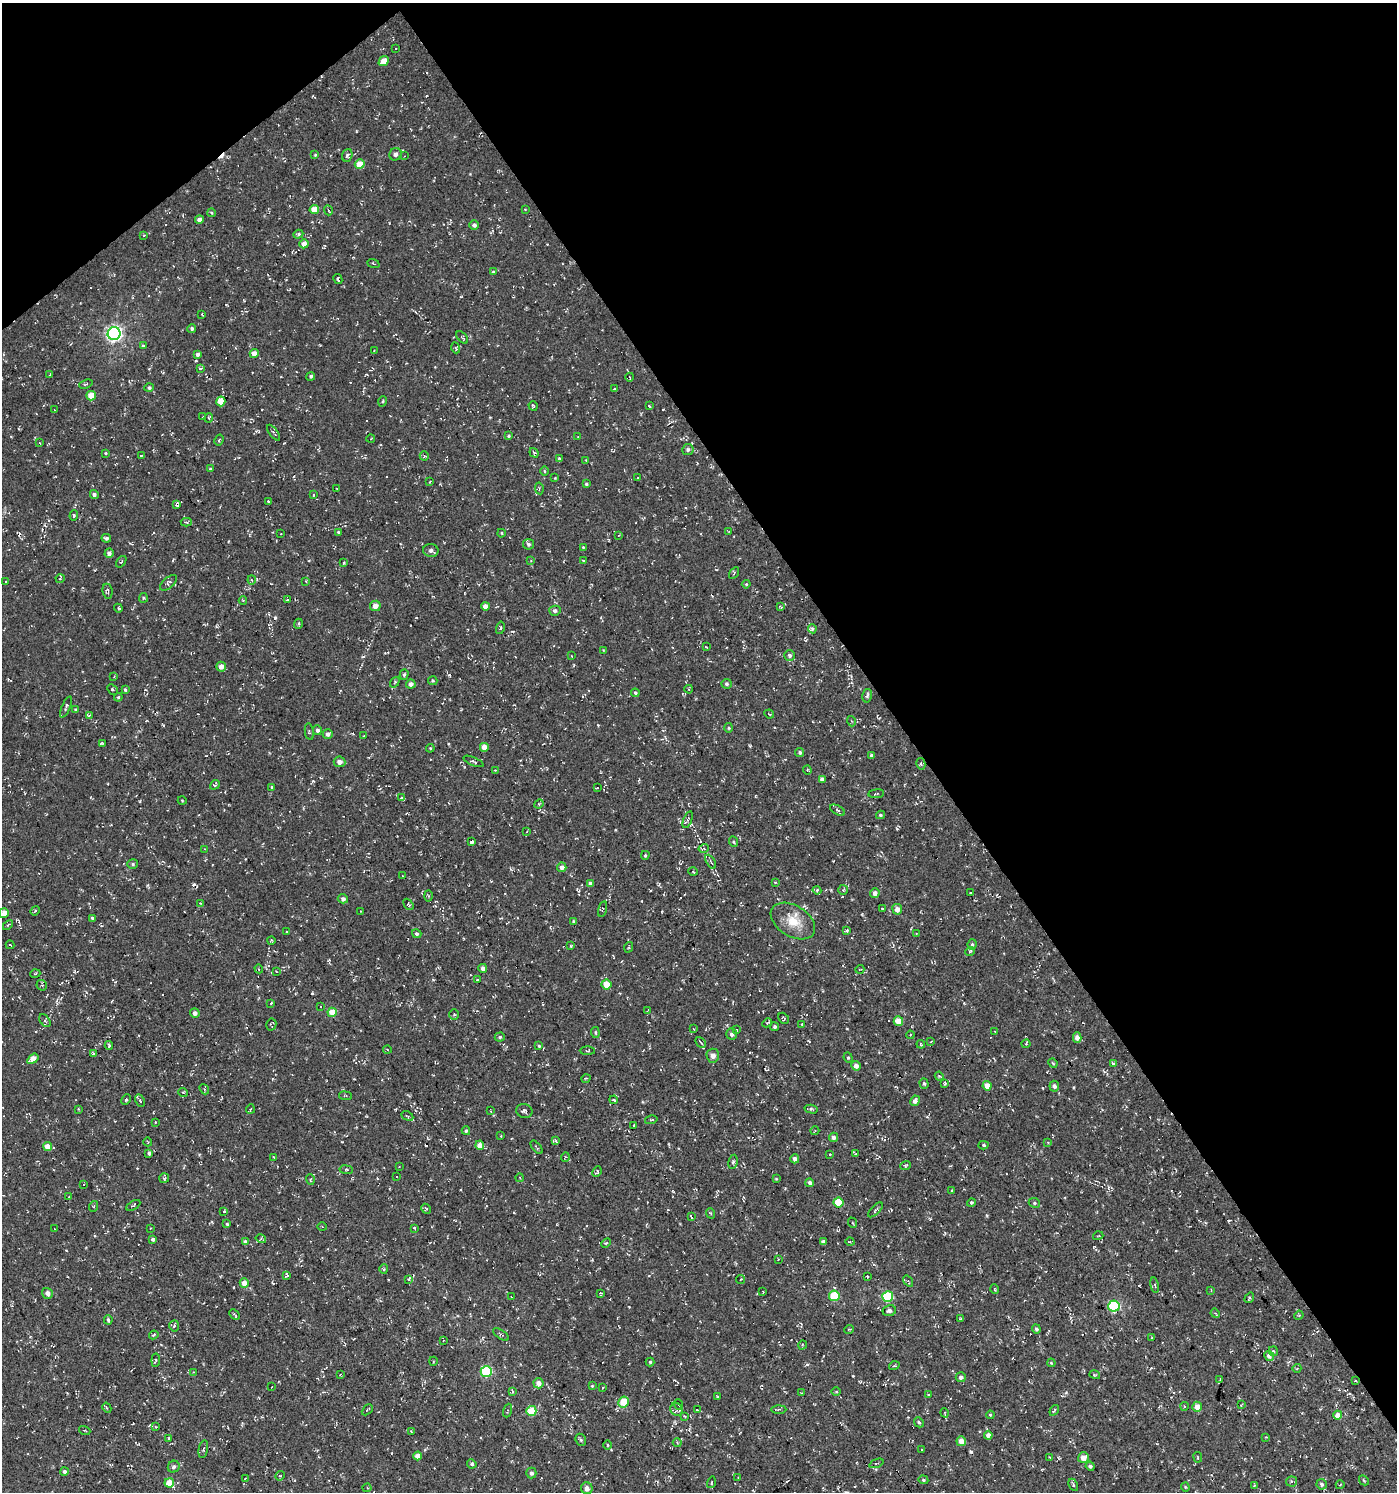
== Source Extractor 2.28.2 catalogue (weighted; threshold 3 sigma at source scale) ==
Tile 3 of 4 x 4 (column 3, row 1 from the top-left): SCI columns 2980-4374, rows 4469-5958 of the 5894 x 5958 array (HDU 1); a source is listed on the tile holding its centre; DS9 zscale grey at full resolution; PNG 1399 x 1494 px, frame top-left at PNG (2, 3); each listed source drawn as its Kron ellipse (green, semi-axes under 4 px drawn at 4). Shown black and unused: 38% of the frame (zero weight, under 3 of 4 exposures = <1% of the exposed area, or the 3 px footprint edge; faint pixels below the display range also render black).
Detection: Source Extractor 2.28.2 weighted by HDU 2 'WHT'; one run over the whole footprint, this tile lists its part. Background -0.0373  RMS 0.0053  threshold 0.0238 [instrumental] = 3 sigma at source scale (4.5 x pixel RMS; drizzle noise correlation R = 1.50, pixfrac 1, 0.0396/0.0396 arcsec/px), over >= 5 px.
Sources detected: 457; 33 cosmic-ray / hot-pixel residue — neither listed nor drawn; the other 424 listed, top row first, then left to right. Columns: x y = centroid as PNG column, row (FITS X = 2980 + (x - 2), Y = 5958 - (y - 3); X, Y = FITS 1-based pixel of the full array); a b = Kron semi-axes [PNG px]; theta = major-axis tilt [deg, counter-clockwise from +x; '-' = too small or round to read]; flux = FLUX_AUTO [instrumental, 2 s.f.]
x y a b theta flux
396 49 3 3 - 8.8
384 61 6 4 43 5.6
395 154 6 6 - 1.9
315 155 4 4 - 0.56
347 155 6 5 - 1.2
404 156 2 2 - 0.4
360 164 5 4 - 8.7
525 209 3 2 - 0.33
314 210 5 4 - 7.4
328 210 5 2 - 0.49
211 213 4 3 - 0.61
199 220 4 4 - 2.7
474 225 5 5 - 1.4
298 234 5 4 - 0.74
144 235 3 2 - 0.38
304 244 4 4 - 4.1
373 264 6 2 -22 0.41
493 272 4 3 - 0.55
338 279 5 3 - 1.4
202 314 3 2 - 0.36
192 329 4 4 - 0.91
114 334 6 6 - 140
462 337 7 2 -50 0.59
143 346 3 2 - 0.82
456 348 5 3 - 0.51
374 351 3 2 - 0.46
254 353 4 4 - 4.6
197 354 4 4 - 1.5
200 368 4 3 - 0.82
50 375 3 3 - 0.55
311 376 4 4 - 0.88
630 377 4 2 - 0.41
86 384 7 4 19 0.75
149 388 5 4 - 1
614 389 4 3 - 0.41
91 396 5 4 - 7.6
221 401 5 4 - 7.2
383 401 5 3 - 0.45
533 406 5 2 - 0.49
649 406 4 3 - 0.79
55 410 3 2 - 0.38
203 417 4 2 - 0.62
209 418 5 4 - 0.58
273 433 9 3 -52 0.81
509 436 3 3 - 0.6
578 437 3 2 - 0.38
371 438 4 2 - 0.4
219 440 6 2 61 0.58
40 443 3 2 - 0.32
688 449 5 5 - 1.4
105 453 3 3 - 0.45
534 453 5 3 - 0.67
142 455 4 2 - 0.55
424 456 5 3 - 0.76
559 458 4 3 - 0.58
586 460 3 3 - 0.35
210 469 4 3 - 0.67
544 471 5 3 - 0.48
555 478 3 3 - 0.39
637 478 3 2 - 0.3
430 481 4 2 - 0.39
586 484 4 3 - 0.77
337 488 2 2 - 0.42
539 488 6 4 -81 0.72
94 494 4 4 - 1.1
313 495 4 2 - 0.34
268 501 3 3 - 0.68
177 504 4 3 - 4
74 516 5 4 - 0.67
186 522 5 3 - 0.85
729 531 4 3 - 0.43
338 532 4 4 - 0.6
501 533 4 2 - 0.49
281 534 2 2 - 0.32
619 535 3 2 - 0.39
106 538 5 4 - 1.2
528 544 5 5 - 1.2
583 547 3 3 - 0.42
431 550 8 6 -11 2
109 553 4 4 - 2
583 560 3 2 - 0.33
531 561 3 3 - 0.41
121 562 6 3 53 0.73
344 563 3 3 - 0.5
734 573 6 2 58 0.57
60 579 4 3 - 0.4
252 580 4 4 - 0.74
306 581 4 3 - 0.51
5 582 3 3 - 0.89
168 583 10 5 41 1.4
746 584 4 4 - 0.49
107 591 7 5 -81 1.1
143 598 5 4 - 0.64
243 600 4 3 - 0.42
288 600 4 3 - 1.3
375 606 5 5 - 3.1
485 606 4 4 - 3
781 607 4 3 - 0.49
118 608 4 4 - 0.61
555 611 5 5 - 1.5
298 624 5 3 - 0.63
500 628 6 3 77 0.67
812 629 5 4 - 1.5
706 647 3 2 - 0.35
603 650 3 3 - 0.37
789 655 5 5 - 1.2
571 656 3 2 - 0.31
221 667 5 5 - 3.1
404 675 5 4 - 0.83
114 676 3 3 - 0.4
433 681 5 4 - 0.6
395 682 6 3 55 0.6
411 684 4 4 - 2.4
726 684 5 5 - 1.1
112 689 6 3 -45 0.62
125 689 4 3 - 0.71
689 689 4 3 - 0.39
635 693 4 4 - 0.9
867 696 7 4 79 1.3
118 697 4 4 - 0.67
66 707 11 4 65 1.4
75 709 4 4 - 0.51
769 714 5 3 - 0.49
89 715 4 3 - 0.84
851 721 5 3 - 0.49
729 728 5 3 - 0.69
317 730 5 4 - 1.5
309 732 8 2 -79 0.55
328 734 5 5 - 1.8
363 736 3 2 - 0.4
102 743 4 3 - 0.54
484 747 4 4 - 4.9
430 748 4 4 - 0.53
800 752 4 4 - 0.95
871 755 4 3 - 0.97
473 761 11 3 -23 0.94
339 762 6 5 - 2.7
921 764 6 4 -78 0.92
495 770 3 2 - 0.48
807 770 4 4 - 0.58
822 779 4 4 - 2.2
215 785 5 3 - 0.64
272 787 3 3 - 0.83
597 788 3 2 - 0.36
876 794 8 3 7 0.68
402 798 3 3 - 4.3
182 800 4 3 - 0.39
539 804 5 4 - 0.55
838 810 8 4 -27 1
880 815 4 3 - 0.8
688 820 9 4 69 1.1
527 831 4 3 - 0.48
471 841 3 3 - 7.2
734 842 5 3 - 0.62
704 848 5 4 - 0.76
204 849 4 2 - 0.41
645 855 4 3 - 0.65
711 862 8 3 -60 0.79
133 864 5 4 - 0.84
562 867 5 4 - 2.7
693 872 5 3 - 0.52
402 876 3 2 - 0.3
775 882 4 3 - 0.61
590 883 4 4 - 1.7
817 890 4 4 - 0.64
843 890 5 5 - 0.75
875 893 5 5 - 2.4
971 893 4 2 - 0.41
428 896 5 3 - 0.67
343 899 5 4 - 1.6
200 903 3 3 - 0.35
408 904 6 4 -55 0.86
883 908 3 2 - 0.46
602 909 8 3 75 0.63
897 909 5 5 - 3.2
35 911 5 4 - 0.67
361 911 2 2 - 0.44
4 913 5 4 - 4.5
92 918 3 3 - 1.3
573 921 4 3 - 0.51
793 921 24 15 -32 11
8 925 6 3 45 0.63
847 930 3 3 - 0.78
286 932 3 3 - 0.56
916 933 4 2 - 0.41
417 934 5 4 - 1.1
271 940 4 3 - 0.58
10 945 4 3 - 0.51
972 945 5 4 - 0.95
571 946 3 3 - 0.55
629 947 5 3 - 0.51
970 951 5 3 - 0.52
483 968 4 4 - 1.9
259 969 4 3 - 0.58
860 969 4 3 - 0.36
276 971 3 2 - 0.42
35 974 5 3 - 0.5
477 979 3 3 - 1.2
42 985 6 5 - 0.82
606 985 5 5 - 7.8
271 1003 3 2 - 0.42
321 1007 3 3 - 0.48
648 1010 3 2 - 0.42
332 1012 4 4 - 8.3
195 1013 5 4 - 2
454 1014 5 4 - 0.82
784 1018 6 4 -50 0.7
45 1021 7 4 -56 1
898 1021 5 4 - 6.7
767 1023 5 4 - 0.74
271 1024 6 5 - 0.78
802 1024 3 3 - 0.36
774 1027 4 4 - 1.1
694 1029 4 2 - 0.38
737 1030 4 2 - 0.33
995 1031 2 2 - 0.31
595 1032 5 3 - 0.57
732 1034 6 5 - 1.6
910 1035 4 3 - 0.45
500 1037 5 4 - 0.77
1077 1038 5 4 - 3.1
931 1041 3 2 - 0.38
701 1042 6 2 -46 0.64
921 1044 4 3 - 0.45
1026 1044 4 4 - 0.48
109 1046 4 3 - 0.82
539 1046 4 4 - 0.6
387 1049 4 3 - 0.43
587 1051 7 3 0 0.59
93 1053 4 3 - 0.7
713 1056 7 6 - 2.5
848 1058 5 4 - 0.73
33 1059 6 4 34 5.3
1053 1063 5 4 - 0.55
1114 1064 3 3 - 2.2
856 1066 5 4 - 2.6
939 1076 4 3 - 0.59
586 1078 4 3 - 0.44
924 1084 5 4 - 0.91
945 1084 3 2 - 0.68
987 1086 4 4 - 6.2
1054 1086 5 5 - 1.5
204 1089 5 4 - 0.75
183 1092 5 3 - 0.54
345 1096 6 3 -7 0.67
126 1100 6 4 63 0.83
614 1100 4 2 - 0.55
140 1101 6 4 -64 0.96
915 1101 5 4 - 2.1
78 1109 3 2 - 0.39
250 1109 5 3 - 0.6
811 1109 6 4 -13 0.87
491 1111 3 2 - 0.35
524 1111 8 7 - 1.6
407 1116 6 3 -26 0.68
651 1120 6 4 16 0.66
155 1122 2 2 - 0.39
634 1125 3 2 - 0.5
466 1131 4 3 - 0.8
815 1131 4 3 - 0.49
501 1136 3 3 - 0.34
833 1137 5 4 - 2.2
556 1141 3 3 - 1.9
148 1142 4 3 - 0.37
1048 1142 4 2 - 0.34
480 1145 4 4 - 4
984 1145 5 4 - 0.85
48 1146 4 4 - 5.2
537 1147 8 3 -51 0.59
149 1153 4 3 - 1.2
830 1154 3 2 - 0.41
856 1154 4 3 - 0.59
565 1157 5 2 - 0.42
274 1158 4 2 - 0.54
795 1159 4 4 - 1.8
733 1162 7 4 80 1
905 1166 5 4 - 0.6
399 1167 3 2 - 0.32
346 1170 7 3 -8 0.69
597 1172 5 4 - 0.83
396 1177 3 2 - 0.69
164 1178 5 5 - 0.9
520 1178 4 3 - 0.42
776 1179 4 4 - 0.49
310 1180 5 3 - 0.53
810 1183 4 4 - 1.6
83 1185 3 3 - 1.9
951 1190 3 2 - 0.48
69 1196 3 2 - 0.28
838 1202 5 5 - 17
971 1202 4 3 - 0.9
1034 1203 6 4 -23 0.85
133 1205 8 3 31 0.59
94 1206 5 3 - 0.5
426 1209 5 4 - 0.91
875 1210 9 3 45 0.95
224 1211 3 3 - 0.62
710 1213 5 3 - 0.52
691 1217 3 2 - 0.65
853 1223 5 3 - 0.48
227 1224 4 3 - 0.56
322 1227 5 3 - 0.44
150 1228 3 2 - 0.37
415 1228 3 3 - 0.57
54 1229 3 2 - 0.3
1098 1236 5 3 - 0.44
153 1239 4 4 - 0.94
261 1239 5 3 - 0.72
245 1242 4 4 - 2.1
823 1242 4 4 - 1.5
850 1242 5 3 - 0.38
606 1243 5 3 - 0.53
778 1259 2 2 - 0.35
384 1269 4 4 - 0.64
287 1275 3 3 - 44
867 1276 3 2 - 0.53
408 1279 4 3 - 0.67
741 1279 4 3 - 0.48
908 1281 6 3 -54 1.1
244 1283 4 4 - 4.8
1155 1285 8 3 -79 0.71
995 1289 5 3 - 0.44
1211 1291 4 3 - 0.41
763 1292 3 2 - 0.48
47 1293 5 5 - 2.5
600 1293 3 3 - 0.47
834 1296 5 5 - 16
512 1297 4 2 - 0.35
888 1297 5 5 - 29
1249 1298 5 3 - 0.55
1114 1306 5 5 - 61
889 1311 7 5 11 1.5
1215 1313 5 3 - 0.54
234 1314 6 2 -44 0.73
1299 1315 5 3 - 0.53
960 1319 4 3 - 0.54
108 1320 5 3 - 1.1
174 1326 5 5 - 1.1
849 1329 5 3 - 0.44
1036 1329 4 4 - 1.2
501 1334 9 3 -35 0.81
154 1335 5 3 - 0.68
1152 1338 3 2 - 0.42
443 1340 3 2 - 0.4
802 1345 5 3 - 0.44
1273 1351 5 4 - 0.54
1269 1356 5 4 - 1.7
156 1360 7 3 84 0.52
433 1361 4 3 - 0.48
650 1362 4 4 - 0.78
1051 1363 4 3 - 0.48
894 1366 5 3 - 0.54
1297 1368 4 3 - 0.48
194 1372 4 2 - 0.46
486 1372 6 5 - 45
340 1375 4 3 - 0.37
1095 1375 5 3 - 0.47
961 1377 5 5 - 1.9
1220 1379 3 2 - 0.38
1355 1381 4 2 - 0.46
538 1383 5 5 - 3.7
592 1386 4 3 - 0.42
272 1387 3 2 - 0.42
603 1387 3 2 - 0.37
512 1392 4 3 - 0.96
836 1392 4 3 - 0.49
802 1393 3 2 - 0.41
928 1394 3 2 - 0.45
717 1397 4 2 - 0.56
624 1402 6 5 - 11
678 1405 5 3 - 5
1241 1405 4 2 - 0.6
1184 1406 4 3 - 0.44
1197 1407 5 5 - 4.8
107 1408 5 3 - 0.62
677 1409 7 6 - 1.3
779 1409 7 4 1 0.92
367 1410 6 3 45 0.54
697 1410 3 3 - 1.4
1054 1410 6 3 56 0.62
508 1411 7 3 71 0.6
531 1411 5 5 - 11
945 1413 5 3 - 0.48
990 1415 4 3 - 0.53
1338 1415 4 4 - 4.6
684 1416 3 2 - 0.55
919 1422 5 4 - 0.88
155 1427 4 3 - 0.54
85 1430 6 2 -19 0.45
411 1431 4 3 - 0.43
988 1435 4 4 - 3
1266 1437 3 3 - 0.38
169 1438 3 2 - 0.48
581 1440 6 5 - 0.9
961 1441 5 4 - 5.1
677 1443 4 4 - 0.51
607 1445 4 3 - 0.47
203 1449 9 4 79 0.96
922 1450 3 2 - 0.42
418 1456 4 4 - 3.9
1049 1457 3 2 - 0.38
1198 1457 5 2 - 0.46
1083 1458 5 5 - 3.7
876 1463 7 2 21 0.46
472 1464 5 4 - 1
1090 1466 4 4 - 1.3
174 1467 6 5 - 1.5
64 1472 4 4 - 1.5
531 1473 5 5 - 1.7
280 1476 5 4 - 0.56
738 1477 2 2 - 0.32
245 1479 3 3 - 0.47
923 1480 5 4 - 0.75
1364 1480 5 3 - 0.51
1292 1481 5 5 - 1.2
711 1482 6 4 72 0.8
169 1483 5 4 - 9.2
1322 1484 5 5 - 1.1
1073 1485 6 3 -63 0.99
1254 1485 3 2 - 0.47
1340 1485 4 3 - 0.42
1185 1487 4 4 - 0.48
367 1488 4 4 - 0.58
587 1488 6 6 - 2.4
Overlapping masked pixels (flux is a lower limit): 2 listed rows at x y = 177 504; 471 841
Isophote crosses this tile's border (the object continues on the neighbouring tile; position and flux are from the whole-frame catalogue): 1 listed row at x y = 4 913
Unlisted compact peaks at least as high as the median listed source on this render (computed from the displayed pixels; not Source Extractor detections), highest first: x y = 853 1376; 163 725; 807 1364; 140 801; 987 1216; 750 746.